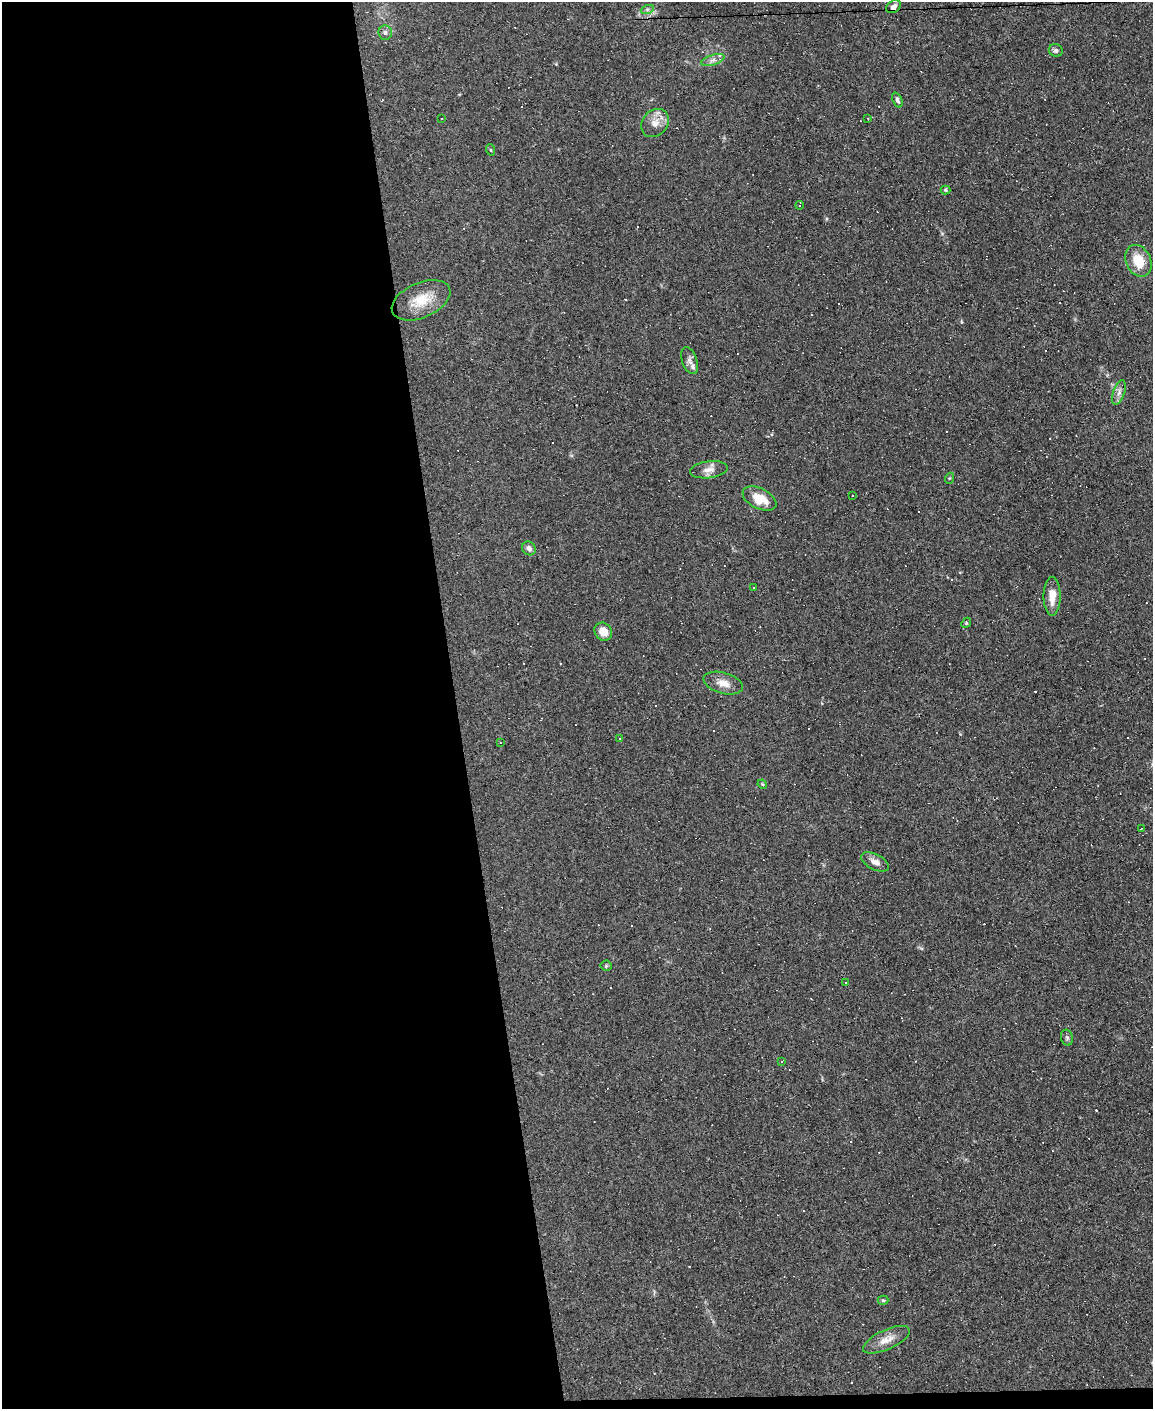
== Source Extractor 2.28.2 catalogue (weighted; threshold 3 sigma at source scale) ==
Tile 9 of 4 x 3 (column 1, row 3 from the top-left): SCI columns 1-1151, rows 234-1640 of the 4603 x 4581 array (HDU 1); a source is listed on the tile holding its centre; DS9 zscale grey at full resolution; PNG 1155 x 1411 px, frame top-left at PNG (2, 2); each listed source drawn as its Kron ellipse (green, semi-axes under 4 px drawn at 4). Shown black and unused: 40% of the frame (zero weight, under 3 of 4 exposures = <1% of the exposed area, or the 3 px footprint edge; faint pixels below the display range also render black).
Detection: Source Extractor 2.28.2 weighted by HDU 2 'WHT'; one run over the whole footprint, this tile lists its part. Background 0.0782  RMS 0.0055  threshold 0.0248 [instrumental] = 3 sigma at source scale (4.5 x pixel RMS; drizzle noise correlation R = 1.50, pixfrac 1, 0.05/0.05 arcsec/px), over >= 5 px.
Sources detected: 71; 33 cosmic-ray / hot-pixel residue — neither listed nor drawn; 1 inside a brighter listed object's ellipse — not listed separately; the other 37 listed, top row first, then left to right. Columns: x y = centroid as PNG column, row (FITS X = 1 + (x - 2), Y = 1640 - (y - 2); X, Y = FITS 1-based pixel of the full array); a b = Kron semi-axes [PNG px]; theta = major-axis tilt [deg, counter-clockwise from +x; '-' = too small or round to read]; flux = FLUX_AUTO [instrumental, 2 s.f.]
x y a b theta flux
894 7 8 5 33 2.6
647 10 6 4 20 1.1
385 33 7 7 - 1.7
1056 50 7 6 - 1.4
713 60 12 5 18 2.4
897 100 8 5 -67 1.2
868 118 2 2 - 0.34
441 119 2 2 - 0.47
655 123 15 12 46 5.9
491 150 6 3 -70 0.53
946 190 5 4 - 0.72
799 205 4 3 - 1.6
1138 261 16 12 -65 12
421 300 31 17 24 14
689 361 14 7 -70 2.5
1119 392 13 5 71 2.6
709 470 19 8 7 4.1
950 478 5 3 - 0.55
853 496 3 2 - 1
759 499 18 10 -26 10
529 548 7 6 - 2.2
753 587 2 2 - 0.49
1052 596 19 8 89 7
966 623 5 4 - 0.65
603 632 9 8 - 5.8
723 683 20 10 -15 5.6
620 739 3 2 - 0.33
500 743 3 2 - 0.52
762 784 5 3 - 0.5
1141 828 3 2 - 0.47
875 862 15 7 -27 3.6
606 966 5 5 - 0.75
846 982 3 3 - 5.1
1067 1038 8 6 -74 1.2
781 1061 3 3 - 1.2
883 1300 5 4 - 0.67
886 1340 25 9 25 6.6
Overlapping masked pixels (flux is a lower limit): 1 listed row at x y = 894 7